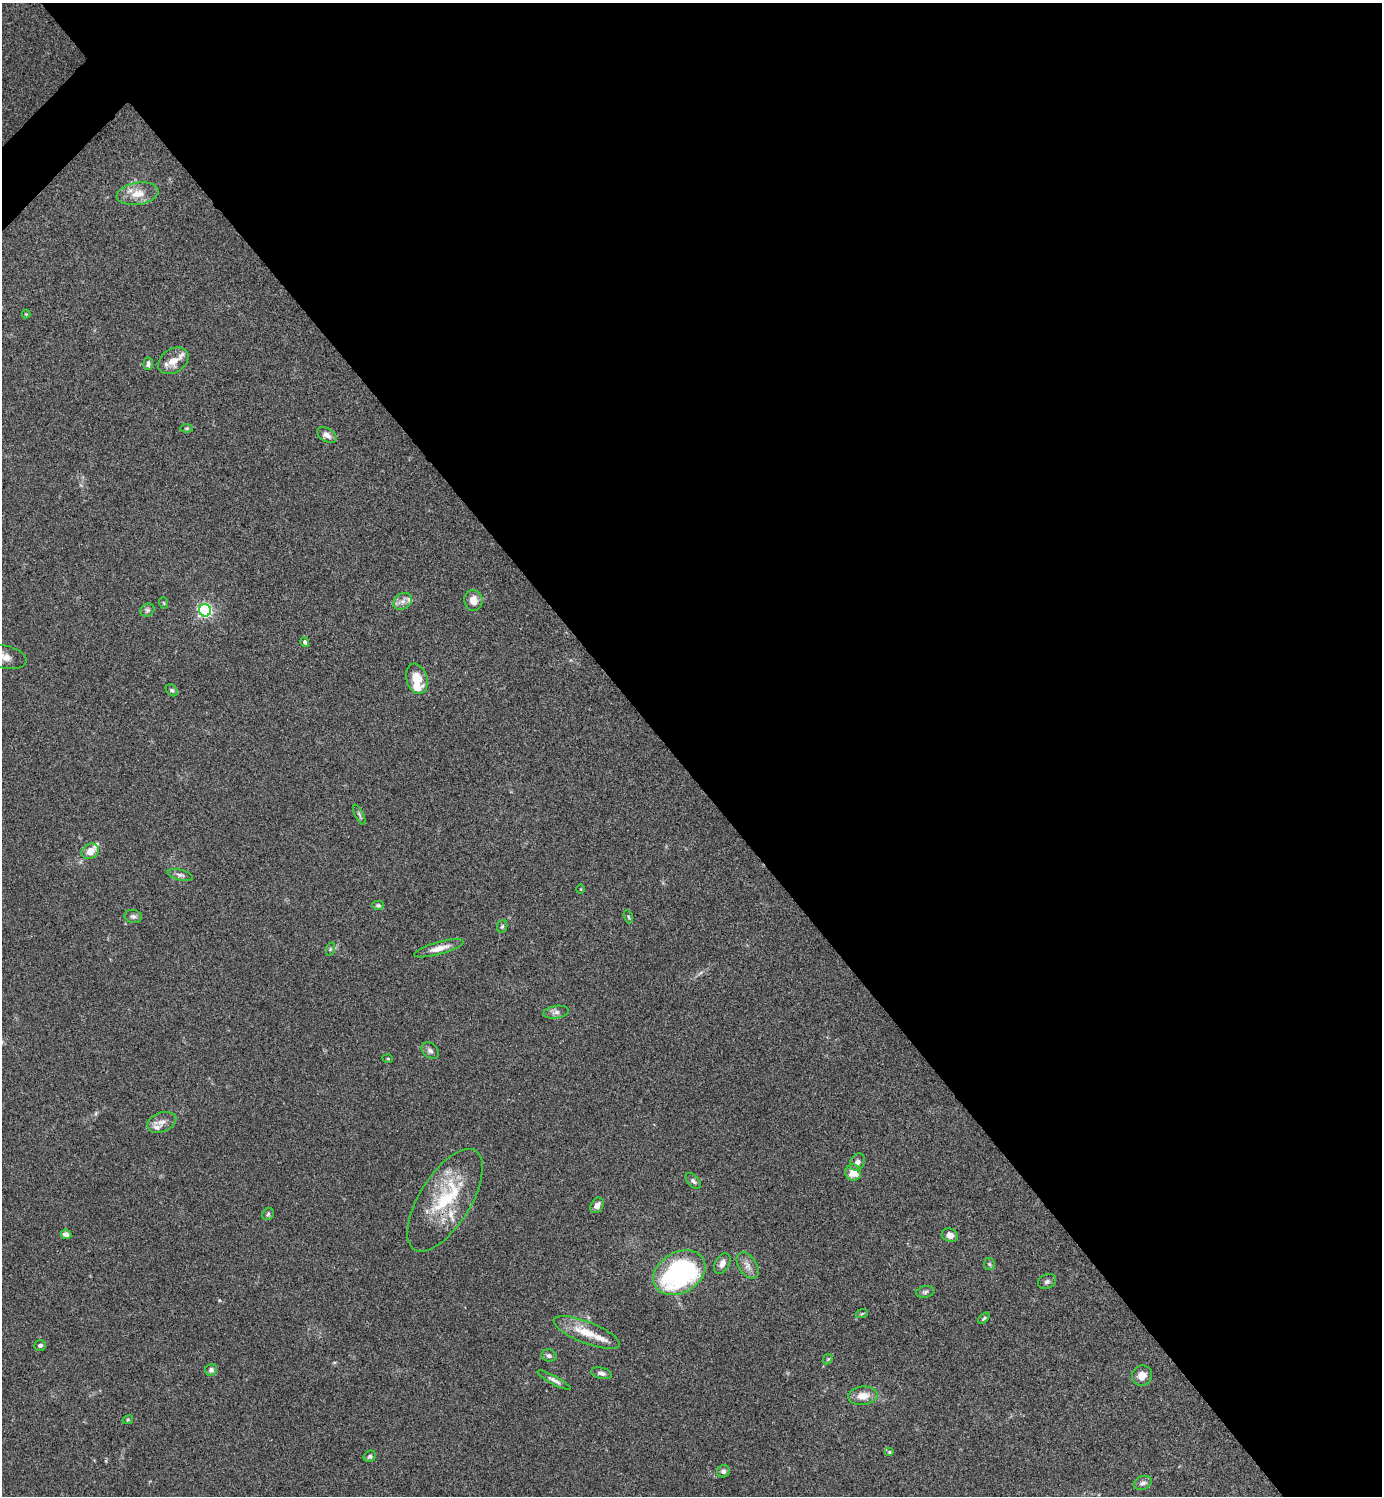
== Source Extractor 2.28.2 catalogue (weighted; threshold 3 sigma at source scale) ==
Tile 8 of 4 x 4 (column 4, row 2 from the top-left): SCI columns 4301-5680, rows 2992-4485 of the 5980 x 5981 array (HDU 1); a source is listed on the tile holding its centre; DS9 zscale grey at full resolution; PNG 1384 x 1498 px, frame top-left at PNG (2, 3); each listed source drawn as its Kron ellipse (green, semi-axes under 4 px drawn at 4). Shown black and unused: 52% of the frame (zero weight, under 3 of 4 exposures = <1% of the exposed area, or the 3 px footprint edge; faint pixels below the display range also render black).
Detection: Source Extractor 2.28.2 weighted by HDU 2 'WHT'; one run over the whole footprint, this tile lists its part. Background 0.115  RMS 0.0066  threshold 0.0295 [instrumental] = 3 sigma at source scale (4.5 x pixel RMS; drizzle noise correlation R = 1.50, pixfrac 1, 0.05/0.05 arcsec/px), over >= 5 px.
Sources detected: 66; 1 inside a brighter object's white glare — neither listed nor drawn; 6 inside a brighter listed object's ellipse — not listed separately; the other 59 listed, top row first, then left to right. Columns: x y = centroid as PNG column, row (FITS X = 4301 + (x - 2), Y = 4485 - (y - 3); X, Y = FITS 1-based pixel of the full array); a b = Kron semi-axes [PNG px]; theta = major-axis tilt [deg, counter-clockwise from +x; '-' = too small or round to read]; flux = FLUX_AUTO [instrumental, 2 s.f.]
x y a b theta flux
138 194 21 11 9 9.2
26 314 4 4 - 0.56
173 361 16 11 34 8.3
148 364 6 5 - 1.9
187 428 6 4 -5 0.88
327 435 11 6 -31 3.4
473 600 10 9 - 6.3
403 601 10 7 31 3.8
164 603 6 3 -71 0.63
147 610 7 6 - 1.5
205 610 6 6 - 140
305 642 5 4 - 1.7
5 657 22 11 -12 8
417 679 15 10 -73 11
172 690 7 5 -44 1.2
359 815 11 3 -63 1.2
90 851 9 7 33 6.7
180 875 13 5 -14 2.1
581 889 4 3 - 0.49
378 905 6 4 0 1.1
133 916 9 6 -9 1.9
628 917 7 4 -70 0.84
502 926 6 5 - 1.1
439 948 25 6 15 6.6
330 949 7 4 72 1.1
556 1012 13 6 8 2.7
430 1051 9 7 -42 2.1
388 1059 5 3 - 0.61
162 1122 15 9 20 4.6
857 1162 9 7 61 2.9
853 1173 8 8 - 7.5
693 1181 9 5 -48 1.7
445 1200 58 25 58 44
597 1205 8 6 56 3.3
268 1214 6 5 - 1.2
66 1234 5 4 - 2.7
950 1235 8 6 -22 3.3
722 1263 11 7 59 3.7
989 1264 6 5 - 1
748 1265 15 8 -56 4.4
679 1273 28 20 30 120
1047 1281 9 7 24 1.9
925 1292 9 5 11 1.5
862 1313 6 4 20 0.74
984 1318 7 3 44 0.82
587 1332 35 11 -21 15
40 1345 6 5 - 1.4
549 1356 7 6 - 1.9
828 1359 6 4 42 0.93
211 1370 6 5 - 2.1
601 1373 10 5 -13 2.2
1142 1376 10 10 - 5.6
554 1380 18 4 -29 2.5
863 1396 15 9 6 7.5
128 1420 5 4 - 0.81
889 1452 5 4 - 0.88
370 1456 6 5 - 1.4
723 1471 6 6 - 2.4
1143 1483 9 6 22 2.5
Isophote crosses this tile's border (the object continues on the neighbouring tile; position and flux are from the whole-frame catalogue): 1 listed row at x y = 5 657